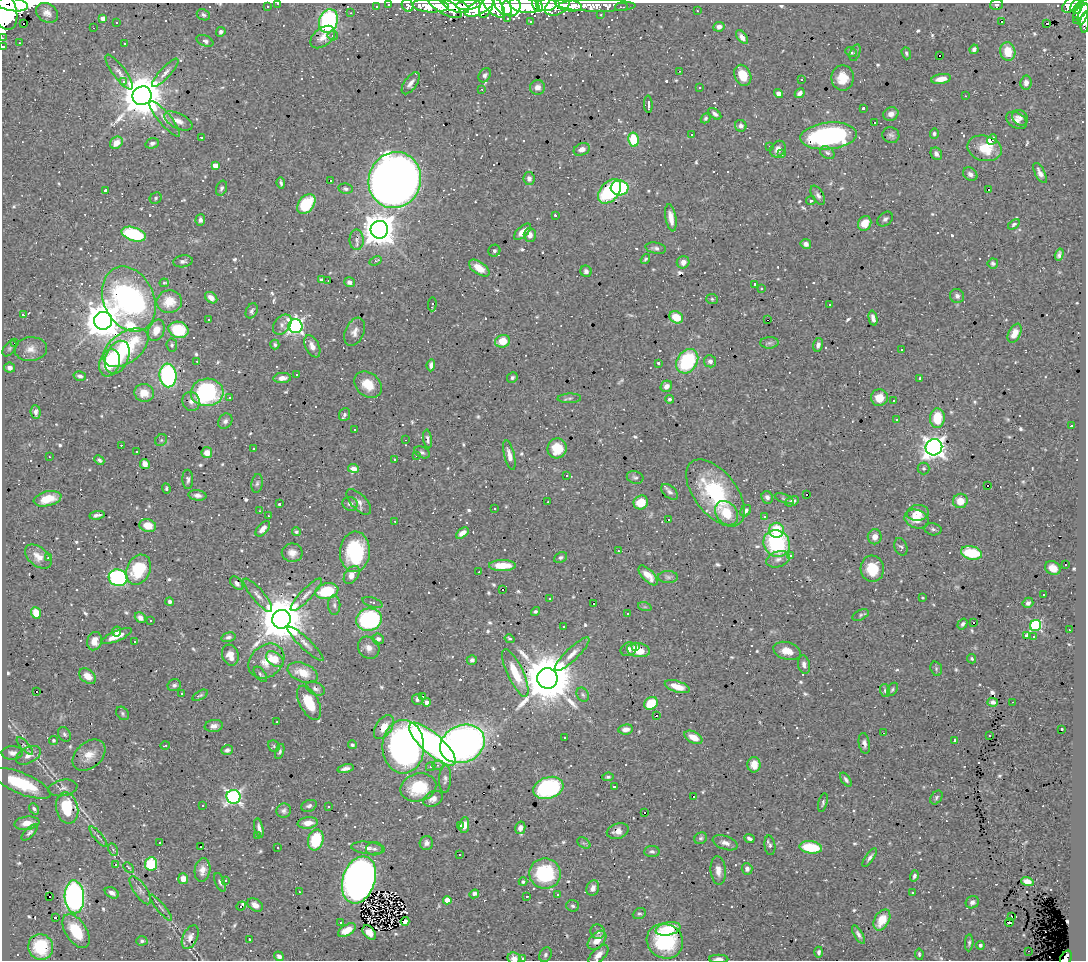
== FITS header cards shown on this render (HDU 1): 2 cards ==
NAXIS1  =                 1084
NAXIS2  =                  958

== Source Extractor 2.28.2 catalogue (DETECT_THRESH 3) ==
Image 1084 x 958 px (HDU 1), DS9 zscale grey, 1 PNG px = 1 image px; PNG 1088 x 962 px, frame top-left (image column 1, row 958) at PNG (2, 3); each listed source drawn as its Kron ellipse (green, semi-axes under 4 px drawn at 4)
Background 0.803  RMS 0.03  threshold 0.0905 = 3 sigma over >= 5 px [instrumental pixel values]
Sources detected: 849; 1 with non-positive FLUX_AUTO (blend fragments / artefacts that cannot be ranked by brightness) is neither listed nor drawn; of the other 848, the 500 brightest by FLUX_AUTO listed and drawn (348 fainter detections omitted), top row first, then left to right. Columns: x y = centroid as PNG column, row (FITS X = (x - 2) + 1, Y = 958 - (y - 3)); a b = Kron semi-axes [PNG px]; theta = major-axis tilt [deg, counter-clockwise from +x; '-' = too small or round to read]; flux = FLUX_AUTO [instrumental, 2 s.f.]
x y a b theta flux
278 4 2 2 - 7.5
388 4 3 3 - 5.9
12 5 16 6 -8 5700
408 5 6 5 - 30
455 5 14 6 -21 700
468 5 12 5 4 770
525 5 15 7 -10 1900
537 5 7 4 -63 540
546 5 10 6 4 890
569 5 13 6 -8 310
597 5 38 6 0 180
996 5 6 5 - 4.9
1071 5 10 6 36 110
1076 5 7 4 55 140
376 6 3 3 - 5.6
431 6 18 6 -3 320
444 6 19 7 -31 260
494 6 14 7 -46 690
503 6 11 7 -47 500
511 6 10 9 - 860
557 6 13 9 30 340
267 7 3 3 - 5.9
479 7 15 6 28 630
486 7 12 6 66 470
622 7 6 2 1 6.8
1077 9 5 3 - 110
1082 9 14 5 54 400
4 10 20 12 -74 3100
697 11 3 2 - 7.7
47 13 12 9 -33 15
351 13 3 3 - 4.1
1083 14 11 4 73 280
203 15 7 5 -24 4.6
601 15 3 2 - 4.5
103 18 4 4 - 12
508 18 3 3 - 8.8
1076 20 3 2 - 16
328 21 12 9 73 290
530 21 3 3 - 3.7
1002 21 3 3 - 13
117 22 3 2 - 3.7
1085 23 10 3 87 45
24 24 3 3 - 17
1047 24 3 3 - 280
719 27 6 4 8 9.1
93 28 2 2 - 3.5
221 32 5 4 - 6.2
333 36 5 4 - 4.8
323 37 14 9 40 19
742 37 8 4 -52 11
2 38 2 2 - 4.5
205 41 9 5 -23 6.7
20 43 3 2 - 8
124 44 3 3 - 7.4
3 47 3 3 - 7.7
974 49 5 4 - 7.2
851 52 6 4 -28 4.1
1008 52 9 7 -77 43
855 53 9 5 70 3.8
906 53 6 4 -72 4
939 55 3 3 - 44
680 71 3 2 - 7.4
119 72 21 6 -53 15
165 73 18 5 47 12
485 75 7 5 59 5.5
743 75 11 8 -65 35
843 78 12 11 - 35
941 79 10 5 9 19
801 80 3 2 - 4.1
123 81 3 3 - 110
411 83 13 6 54 11
1026 83 7 5 81 10
537 87 7 7 - 9.4
700 87 3 3 - 4.5
482 89 3 2 - 5.4
779 93 5 4 - 10
800 93 5 4 - 8.6
142 96 10 9 - 9000
965 96 3 2 - 5.4
648 104 9 2 -88 5.7
863 108 3 3 - 4.2
715 114 7 4 -39 7.2
891 114 8 6 22 12
706 118 5 4 - 4
1020 118 8 7 - 7.3
165 119 22 6 -50 17
1016 120 11 7 -32 10
178 121 15 7 -26 19
874 122 3 3 - 37
741 126 6 5 - 5.8
934 134 5 4 - 4.3
692 135 3 2 - 6.8
891 135 8 8 - 6.8
829 136 28 13 5 370
201 137 3 2 - 6.5
633 140 7 5 -81 76
992 140 6 3 51 43
116 143 7 5 44 23
152 143 7 5 16 6.5
769 146 3 3 - 6.2
984 148 17 12 -14 53
582 149 8 6 23 12
778 149 9 7 55 12
827 153 8 5 -32 5.8
782 154 4 3 - 6.4
936 154 6 5 - 8.2
215 165 4 4 - 20
1040 173 11 5 -62 11
970 174 8 6 -37 8.2
529 179 6 5 - 7.7
330 180 3 2 - 7.3
395 180 28 26 68 2500
281 183 5 3 - 4.1
222 188 8 5 69 5.4
620 188 9 7 -3 190
345 189 7 5 -10 5
988 189 3 3 - 20
106 190 3 3 - 26
610 191 14 9 49 140
818 195 10 5 -60 7.7
156 198 6 5 - 3.8
811 200 5 4 - 4.9
306 204 11 7 50 90
555 215 3 3 - 5.6
671 218 14 5 -80 19
885 219 9 6 42 6.5
200 220 6 5 - 7
865 223 7 6 - 30
1014 224 6 4 34 3.8
379 230 9 8 - 4300
522 232 10 5 43 19
134 234 12 6 -18 190
530 235 7 6 - 12
357 240 10 7 -88 8.8
806 244 5 4 - 10
656 248 10 5 -11 7.3
494 251 6 6 - 5.1
1059 255 6 4 73 5.8
645 259 5 3 - 3.6
183 261 10 6 9 6.5
375 261 6 3 22 5.7
683 262 6 6 - 12
993 263 5 5 - 5.3
479 268 12 6 -35 30
586 271 6 5 - 6
321 280 4 3 - 5.5
328 281 3 2 - 3.6
349 282 5 5 - 7.1
164 283 4 3 - 3.7
755 284 3 3 - 5.8
761 288 3 3 - 7.4
957 296 7 6 - 6.6
211 298 7 5 -38 12
129 299 34 25 -65 710
712 299 6 5 - 3.8
169 302 12 11 - 44
432 304 7 3 87 42
829 305 3 3 - 11
252 311 8 5 64 5.4
23 315 3 3 - 5.3
676 317 7 6 - 29
873 318 7 4 -77 8.2
208 319 3 3 - 12
768 320 3 2 - 14
103 321 9 9 - 5200
282 325 11 7 51 9.2
296 326 7 7 - 620
156 330 11 8 66 29
178 330 10 8 -17 98
355 332 15 9 67 13
1015 333 10 6 64 24
503 341 7 6 - 42
14 343 3 3 - 53
769 343 9 5 3 5.6
172 345 6 5 - 4.1
275 345 5 4 - 4
818 345 7 5 78 7.3
312 346 12 7 -63 18
10 348 9 5 53 4.7
126 348 25 15 36 180
31 349 16 12 5 20
902 349 3 3 - 25
117 357 17 11 66 110
197 361 3 3 - 3.6
687 361 13 10 54 160
710 361 6 6 - 7.7
109 363 14 10 71 77
659 363 3 3 - 7
431 365 6 4 84 8.4
10 368 5 5 - 9.6
297 374 3 3 - 41
168 375 12 8 -83 290
80 376 6 5 - 6.1
512 377 6 5 - 4.6
282 378 9 5 5 12
920 378 3 3 - 7.9
368 385 15 11 -40 39
666 386 6 5 - 13
207 392 16 13 4 290
144 393 10 9 - 28
230 397 3 3 - 50
569 398 12 5 2 5.4
879 398 8 8 - 26
669 399 4 4 - 4.2
191 401 9 8 - 9.6
894 401 3 3 - 4.6
36 412 7 5 -87 7.8
344 414 7 5 67 4
937 418 10 7 88 56
897 420 3 3 - 8.9
225 421 8 6 56 6.7
1071 426 3 3 - 61
355 429 3 3 - 32
428 439 9 4 -82 6.1
161 440 6 5 - 3.6
406 440 3 2 - 5.2
121 445 3 2 - 5.5
934 447 8 8 - 1300
557 448 10 9 - 50
253 449 3 3 - 4.1
137 452 3 3 - 39
422 452 8 5 -25 4.9
207 453 5 5 - 13
416 455 3 3 - 3.8
509 455 15 5 -76 14
49 457 3 2 - 3.8
99 460 5 4 - 5.2
395 460 3 3 - 47
145 464 5 4 - 18
353 468 5 4 - 9.9
924 468 6 6 - 4
566 475 3 3 - 24
635 477 8 6 -15 5.3
188 479 10 5 -87 6.2
257 483 9 5 80 5.3
988 486 3 3 - 350
166 489 5 3 - 3.6
670 492 10 6 -41 6.2
715 493 39 21 -52 190
807 494 3 3 - 43
197 495 9 5 -6 9.4
767 497 6 5 - 7.4
47 499 14 7 13 34
784 499 10 4 -21 4.3
792 501 7 4 22 12
960 501 7 7 - 30
359 502 16 7 -46 14
548 502 3 2 - 16
641 502 7 6 - 44
280 504 3 3 - 12
350 504 7 6 - 8.7
494 508 3 3 - 6.1
260 511 3 3 - 3.7
746 511 6 5 - 6.8
727 513 13 10 -52 50
918 513 11 8 5 27
97 515 7 3 9 6
268 516 3 2 - 4.8
764 516 3 3 - 22
917 519 12 9 -20 33
668 520 3 3 - 50
395 521 3 2 - 3.8
148 526 8 6 -16 27
263 529 9 5 49 11
933 529 8 6 -11 5.3
776 530 7 7 - 73
296 532 4 4 - 4.9
462 533 7 4 37 13
875 537 7 7 - 15
777 543 14 12 -47 200
901 547 9 6 -70 5
618 551 3 2 - 3.7
355 552 20 15 86 170
292 553 10 9 - 16
971 553 11 6 -13 110
38 556 15 9 -39 20
790 556 4 3 - 6.8
48 557 4 3 - 3.6
561 557 7 5 26 5
778 559 12 7 19 11
1065 564 3 3 - 96
502 566 13 5 0 37
1053 568 8 6 -26 17
872 569 13 11 -85 48
138 570 16 11 64 99
479 572 4 2 - 3.8
352 575 10 6 54 20
648 575 12 5 -47 22
668 577 10 6 -2 5.7
118 578 9 8 - 340
237 583 8 5 -46 6.6
502 589 3 3 - 39
327 591 12 7 13 110
1044 594 3 3 - 4
258 595 21 6 -50 13
306 595 21 5 46 15
922 598 3 3 - 39
550 599 3 3 - 4.9
170 602 4 4 - 6.1
372 603 10 4 -17 4.8
594 603 3 3 - 97
1028 603 5 5 - 7.3
334 605 10 6 -89 6.5
645 607 7 4 -18 3.8
536 612 5 4 - 4
36 613 6 5 - 32
627 614 3 2 - 3.8
861 615 9 5 25 4.1
140 618 6 5 - 11
281 619 9 9 - 10000
150 620 3 3 - 6.4
369 620 13 11 17 280
974 623 3 3 - 130
963 624 6 4 56 5.6
1036 625 6 5 - 260
563 627 3 2 - 6
1069 630 3 2 - 16
117 631 5 4 - 6
117 636 16 5 23 27
1026 636 4 3 - 6.2
228 637 7 4 15 5.5
1033 637 3 3 - 14
378 639 6 5 - 8.2
509 639 5 4 - 4.7
94 641 9 7 73 21
135 642 3 2 - 4
305 644 24 5 -43 14
636 647 4 3 - 8
369 648 11 10 - 16
629 649 8 6 21 9.4
639 650 11 7 -11 38
787 651 14 8 -16 25
572 654 23 6 44 19
230 655 11 8 -72 19
275 659 9 6 -38 25
972 659 5 4 - 3.5
472 660 5 5 - 5.3
266 661 19 15 41 31
804 665 9 6 -78 8.4
936 669 7 5 -73 3.9
303 673 15 9 -21 39
515 673 26 8 -65 61
260 674 9 5 -52 4.2
88 676 9 6 -37 20
547 678 10 10 - 13000
174 685 7 6 - 5.9
677 687 13 5 -18 28
315 689 10 6 -23 7.1
892 689 7 4 59 3.5
36 691 3 3 - 24
885 691 6 5 - 4.5
181 693 3 3 - 23
200 695 8 4 29 3.5
583 695 7 5 -57 4.7
423 696 3 3 - 350
417 699 5 5 - 6.4
427 702 4 4 - 14
993 702 5 4 - 6.6
1012 702 3 2 - 9.5
309 703 19 9 -63 57
651 703 7 6 - 62
122 713 7 5 -50 4.3
656 715 3 3 - 350
277 722 3 2 - 4.8
214 726 9 6 8 12
384 727 13 8 57 29
626 729 7 5 7 12
1062 729 3 2 - 6.8
884 733 3 2 - 7.2
64 734 8 6 -57 5.6
990 735 3 3 - 16
693 737 10 5 -27 24
565 738 3 3 - 4.8
53 740 4 4 - 4.4
955 740 4 3 - 15
864 743 10 5 -80 7.6
432 744 30 10 -42 720
462 744 23 18 24 1000
165 745 4 2 - 3.8
352 745 4 4 - 3.8
25 746 11 3 -47 3.9
274 746 6 5 - 3.6
403 747 27 21 90 810
227 750 6 4 19 7.4
280 751 8 4 72 4.3
12 753 10 6 1 10
28 755 13 8 28 16
89 755 18 13 42 29
438 765 6 5 - 4.9
754 765 8 6 90 22
431 766 5 4 - 5.2
346 769 8 4 13 8.9
608 777 6 4 6 3.6
445 779 14 6 87 7.7
846 780 8 4 -54 5.2
21 783 31 10 -23 110
418 787 18 14 14 100
614 787 3 3 - 66
63 788 14 8 10 12
548 788 15 10 18 230
693 796 3 3 - 77
233 797 7 7 - 570
936 797 7 5 54 4.6
433 799 10 7 27 16
823 803 10 4 76 4.7
203 806 3 3 - 4.6
309 806 8 5 23 5.8
328 806 3 3 - 3.9
67 808 16 11 -78 99
34 809 6 4 -51 5.6
284 811 7 7 - 7.1
645 813 3 3 - 16
27 823 12 6 7 23
308 823 10 5 7 21
460 825 4 3 - 13
464 825 8 5 82 19
259 828 10 4 -77 8.6
520 828 6 5 - 9.9
618 831 11 7 16 16
30 832 10 4 45 5.9
257 836 3 3 - 88
98 837 13 3 -50 4.7
701 838 6 5 - 4.4
749 838 5 3 - 5.8
316 840 10 7 74 96
160 842 3 3 - 11
426 843 7 6 - 9.4
584 843 7 4 -33 3.7
725 843 13 6 -18 12
770 845 10 5 -83 5.6
201 846 3 3 - 96
811 847 11 6 -7 83
277 848 3 3 - 12
368 848 17 6 -6 12
113 849 6 4 -63 4.8
374 849 8 6 3 6.4
652 851 8 5 2 5.2
459 855 3 3 - 9.1
870 858 11 4 54 6.7
115 864 3 3 - 920
151 864 7 6 - 110
129 868 6 4 -45 3.6
747 869 6 5 - 9.3
202 870 12 7 81 17
718 871 14 7 -85 16
545 873 16 15 - 150
914 876 5 4 - 6
183 879 5 5 - 17
226 880 3 2 - 8.8
359 880 24 16 71 1400
220 882 10 5 -68 5.2
523 882 4 4 - 5.4
1027 882 6 4 -17 17
593 888 8 6 69 12
140 890 16 6 -56 11
299 892 3 2 - 6.2
112 893 7 5 -28 9.2
913 893 3 3 - 4.4
474 894 5 4 - 12
557 895 3 3 - 7.6
527 896 3 2 - 22
50 897 3 2 - 11
74 897 16 9 -87 560
447 900 4 4 - 28
972 902 7 6 - 7.3
255 905 8 6 -33 13
241 906 5 3 - 30
573 906 6 5 - 4.5
161 908 16 3 -51 5.4
639 913 7 5 25 3.7
1011 916 3 3 - 15
55 918 3 3 - 120
882 920 11 7 60 45
405 921 4 4 - 7.1
341 922 3 2 - 9.8
1009 922 4 2 - 4.3
668 929 12 6 11 33
347 930 10 5 30 25
76 931 19 10 -57 73
598 932 7 7 - 7.1
369 933 8 5 -50 12
858 934 10 4 -58 7.4
190 937 13 7 65 9
249 939 3 3 - 5.3
597 940 11 7 46 23
142 941 5 4 - 4.5
665 941 18 17 - 100
969 943 8 4 85 4.8
980 945 4 4 - 5.7
41 947 13 12 - 81
1029 951 3 2 - 5.2
819 952 5 4 - 4.6
919 954 6 4 -82 3.7
545 955 8 5 61 5
599 955 12 6 44 15
279 956 5 4 - 6.7
514 958 7 5 -12 12
1066 958 8 5 59 43
522 959 3 3 - 5.8
719 959 10 4 -1 10
At the frame edge (FLAGS 8, measured only in part): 23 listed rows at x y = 278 4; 388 4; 12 5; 408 5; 455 5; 468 5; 525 5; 537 5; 546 5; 569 5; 597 5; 494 6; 557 6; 1082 9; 4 10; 1085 23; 2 38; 3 47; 599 955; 514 958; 1066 958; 522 959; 719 959
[348 fainter detections neither listed nor drawn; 1 non-positive-flux detection neither listed nor drawn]